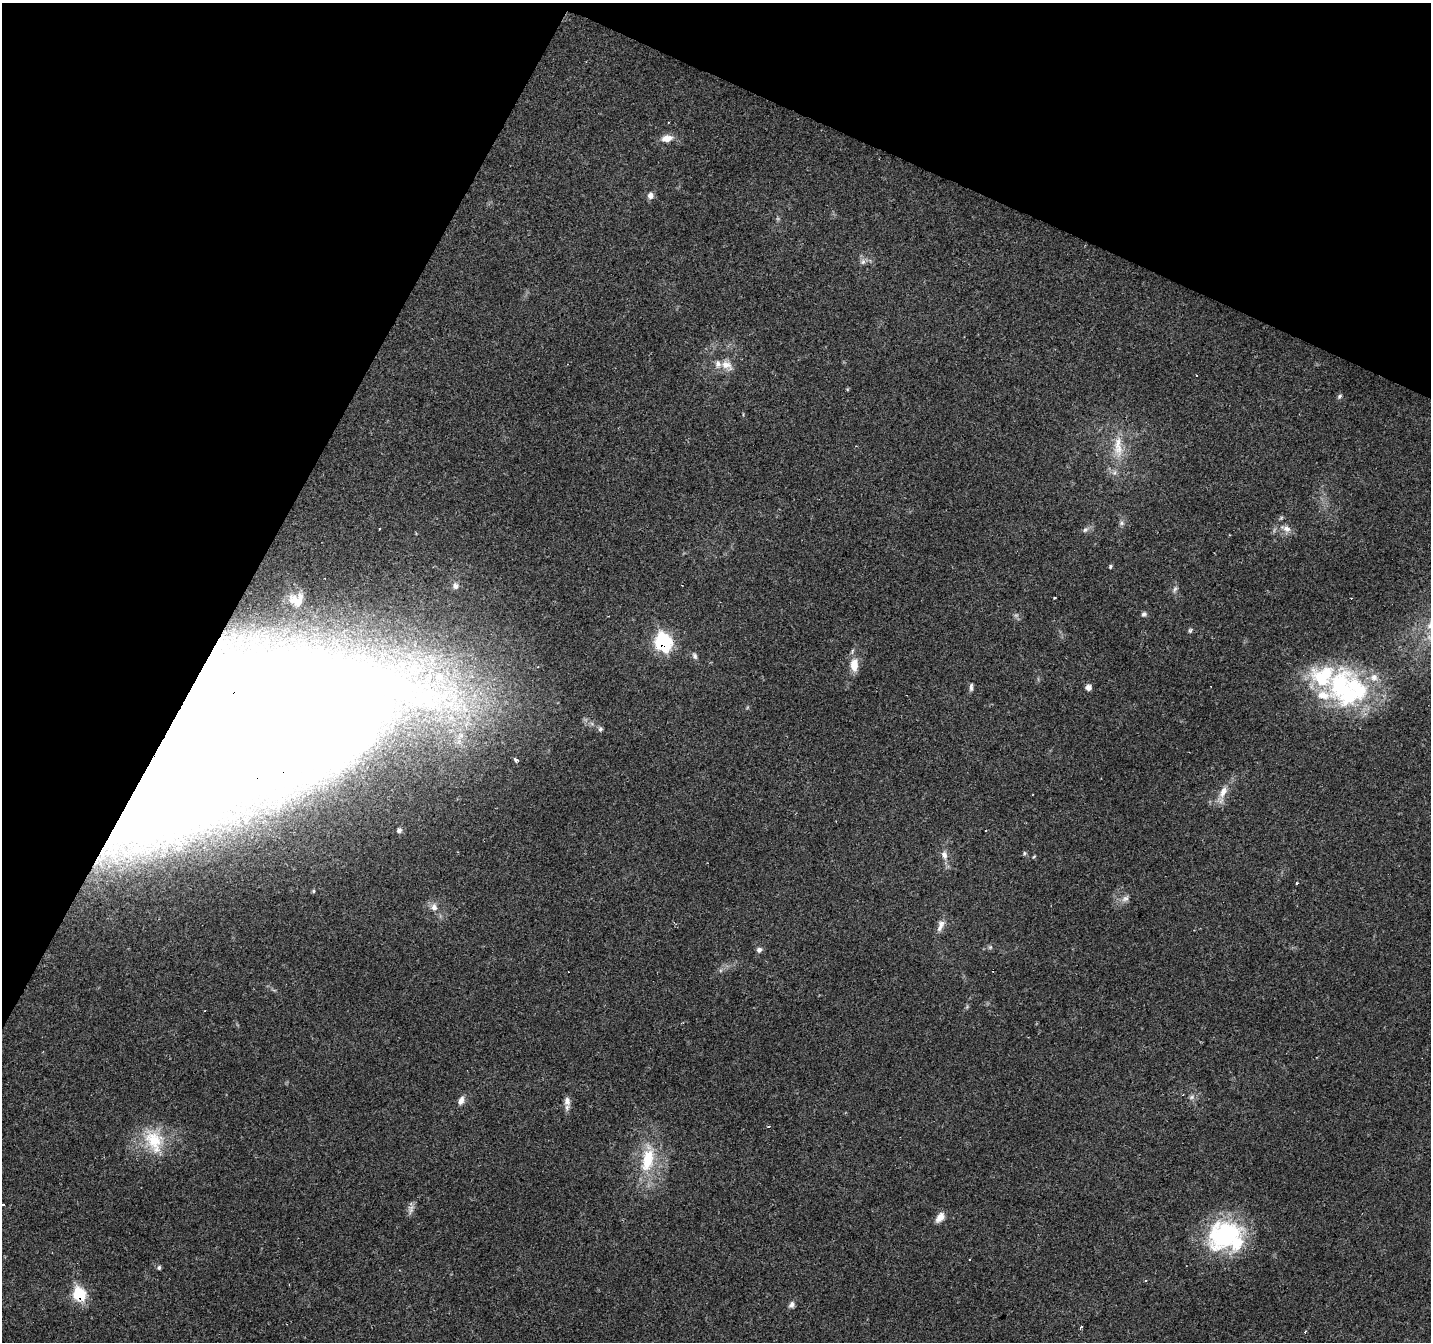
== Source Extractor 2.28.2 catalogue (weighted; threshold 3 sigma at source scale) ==
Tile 2 of 4 x 4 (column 2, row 1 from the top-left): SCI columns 1430-2858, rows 4221-5560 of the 5721 x 5825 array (HDU 1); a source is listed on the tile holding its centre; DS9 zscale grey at full resolution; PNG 1433 x 1344 px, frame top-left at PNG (2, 3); no overlay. Shown black and unused: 24% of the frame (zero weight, under 2 of 3 exposures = <1% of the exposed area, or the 3 px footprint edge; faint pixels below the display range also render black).
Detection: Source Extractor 2.28.2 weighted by HDU 2 'WHT'; one run over the whole footprint, this tile lists its part. Background 0.132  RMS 0.008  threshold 0.0361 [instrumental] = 3 sigma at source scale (4.5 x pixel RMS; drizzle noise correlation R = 1.50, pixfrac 1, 0.0396/0.0396 arcsec/px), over >= 5 px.
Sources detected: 72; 1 too faint to see at this stretch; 6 inside a brighter object's white glare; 5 cosmic-ray / hot-pixel residue — not listed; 7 inside a brighter listed object's ellipse — not listed separately; the other 53 listed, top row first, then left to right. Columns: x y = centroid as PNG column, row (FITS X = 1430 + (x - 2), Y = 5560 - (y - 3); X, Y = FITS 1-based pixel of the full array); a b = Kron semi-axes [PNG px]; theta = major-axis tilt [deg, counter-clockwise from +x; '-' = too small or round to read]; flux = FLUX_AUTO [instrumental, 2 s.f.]
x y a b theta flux
667 138 14 9 9 7.6
650 195 8 8 - 3.8
863 262 8 6 68 2.6
727 365 18 11 -29 8.3
1339 396 7 4 43 1.4
1118 447 35 12 -87 20
1121 523 7 6 - 1.9
379 528 3 3 - 1.9
1286 528 17 8 -21 6
1085 530 8 6 41 2.1
1110 566 5 4 - 1.1
455 586 9 8 - 3
1175 589 9 5 68 2.1
1055 597 3 3 - 1.8
1144 614 7 6 - 1.8
1190 630 6 5 - 1.4
663 642 10 8 -60 100
695 656 9 6 -59 2.1
854 665 17 9 86 11
1374 677 12 11 - 7.7
305 683 206 113 2 1500
971 687 11 5 87 2.2
1088 687 7 6 - 3.7
1341 688 54 29 -48 86
600 729 7 6 - 1.7
516 760 5 4 - 2.6
1223 792 18 9 63 8.6
399 830 7 6 - 2
1024 853 6 4 90 1.2
944 855 12 7 -68 4.5
1034 856 5 3 - 0.76
110 868 92 44 21 180
1297 883 3 3 - 1.2
313 891 5 4 - 1.1
1125 899 11 7 30 3.7
434 907 10 8 -81 4.3
940 926 19 7 66 5.2
990 947 6 4 1 1.3
759 950 7 6 - 2.4
1192 1097 9 6 27 2.4
461 1101 11 7 68 4.5
567 1101 12 8 -83 4.7
769 1126 4 2 - 0.7
154 1141 37 23 -65 34
648 1160 33 16 78 34
940 1217 14 8 54 6
1225 1236 43 37 -1 93
970 1259 3 3 - 2.5
159 1268 6 5 - 1.3
79 1294 8 7 - 57
791 1305 9 6 65 2.8
1081 1326 3 3 - 4.1
1305 1332 4 2 - 1.3
Overlapping masked pixels (flux is a lower limit): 4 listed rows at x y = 663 642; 305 683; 110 868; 79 1294